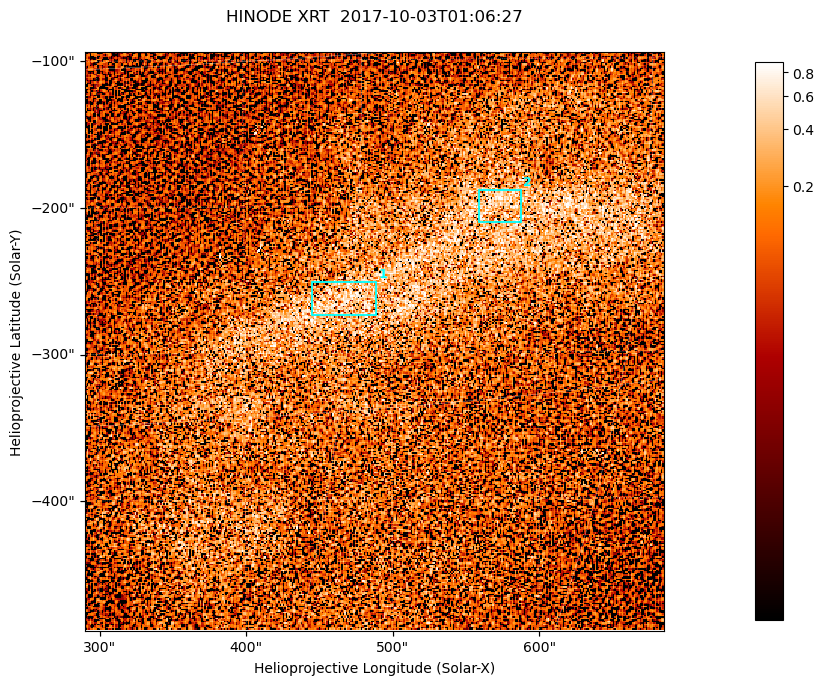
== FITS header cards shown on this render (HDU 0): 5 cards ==
TELESCOP= 'HINODE  '           /
INSTRUME= 'XRT     '           /
DATE_OBS= '2017-10-03T01:06:27.441' /
CTYPE1  = 'Solar-X '           /
CTYPE2  = 'Solar-Y '           /

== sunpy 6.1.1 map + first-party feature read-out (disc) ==
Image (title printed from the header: HINODE XRT  2017-10-03T01:06:27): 384 x 384 px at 1.03 arcsec/px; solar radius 958 arcsec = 932 px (partial field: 5.4% of the solar disc is inside the frame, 100% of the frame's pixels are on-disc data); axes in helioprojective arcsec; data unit not stated in the header (colour bar unlabelled)
Orientation: roll -0.357 deg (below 1 deg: not rotated)
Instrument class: DISC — disc imager (sunpy class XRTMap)
Bright regions (active regions / flare kernels): reference = the on-disc median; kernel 3 px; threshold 5 sigma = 0.368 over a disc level ~0.0955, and >= 1.15x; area >= 147 px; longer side >= 5 px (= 5.1 arcsec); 2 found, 2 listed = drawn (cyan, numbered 1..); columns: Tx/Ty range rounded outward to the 5 arcsec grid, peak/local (2 s.f.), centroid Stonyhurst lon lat
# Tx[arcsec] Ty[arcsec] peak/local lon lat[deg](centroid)
1 445..490 -275..-250 8.8 +30 -10
2 560..590 -215..-190 9 +37 -7